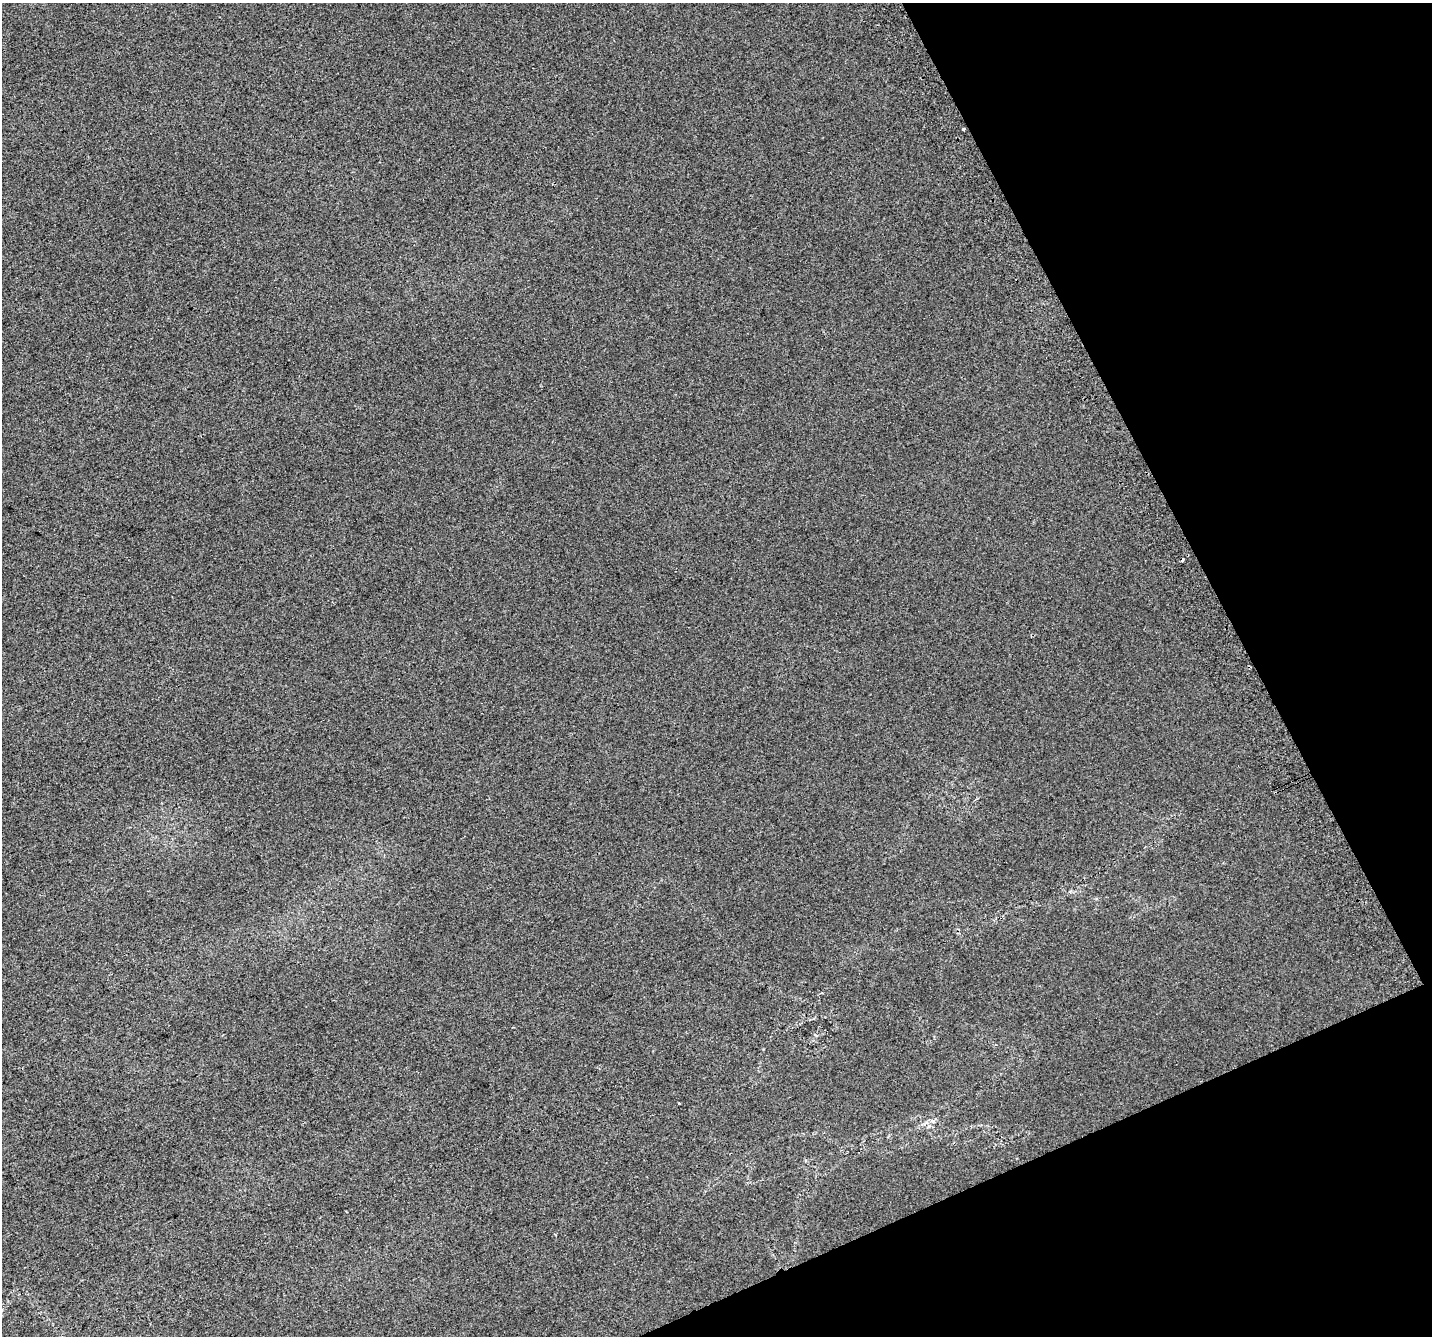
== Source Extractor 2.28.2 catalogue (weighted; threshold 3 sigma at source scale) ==
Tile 12 of 4 x 4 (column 4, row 3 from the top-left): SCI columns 4331-5760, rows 1511-2844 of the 5798 x 5630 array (HDU 1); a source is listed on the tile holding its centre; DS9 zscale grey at full resolution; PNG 1434 x 1338 px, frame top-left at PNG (2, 3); no overlay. Shown black and unused: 21% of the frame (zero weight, under 2 of 3 exposures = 2% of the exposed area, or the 3 px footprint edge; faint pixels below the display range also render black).
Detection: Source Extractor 2.28.2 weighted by HDU 2 'WHT'; one run over the whole footprint, this tile lists its part. Background 0.0239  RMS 0.011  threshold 0.0485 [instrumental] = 3 sigma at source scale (4.5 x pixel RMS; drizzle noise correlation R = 1.50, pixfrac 1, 0.0396/0.0396 arcsec/px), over >= 5 px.
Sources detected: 3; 1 cosmic-ray / hot-pixel residue — not listed; the other 2 listed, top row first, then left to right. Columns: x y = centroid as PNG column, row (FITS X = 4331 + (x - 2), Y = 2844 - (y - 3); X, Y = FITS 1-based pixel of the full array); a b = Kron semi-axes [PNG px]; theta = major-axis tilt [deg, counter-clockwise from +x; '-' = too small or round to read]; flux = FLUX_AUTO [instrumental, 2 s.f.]
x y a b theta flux
964 129 3 3 - 3.7
679 1103 3 2 - 4.2
Overlapping masked pixels (flux is a lower limit): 1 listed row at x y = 964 129